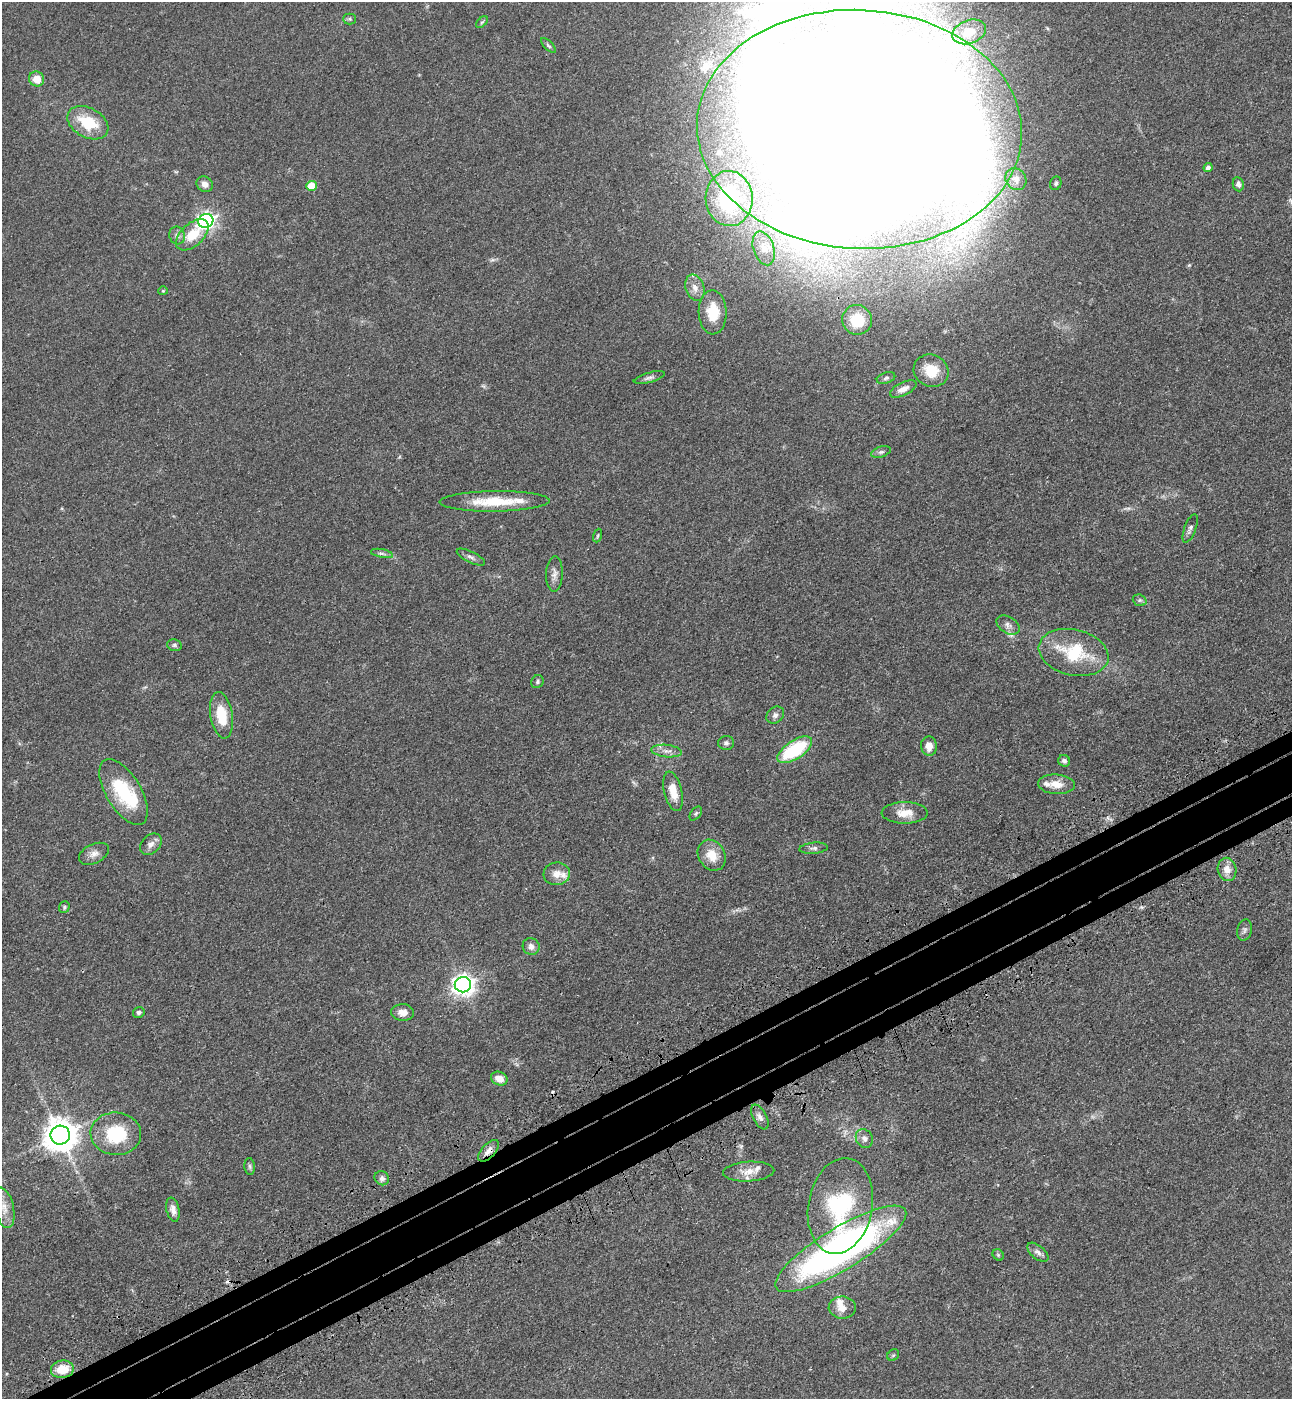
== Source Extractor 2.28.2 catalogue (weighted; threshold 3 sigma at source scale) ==
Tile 7 of 4 x 4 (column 3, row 2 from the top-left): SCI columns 2812-4101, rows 2884-4280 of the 5756 x 5768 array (HDU 1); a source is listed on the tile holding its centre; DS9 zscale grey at full resolution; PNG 1294 x 1401 px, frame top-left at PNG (2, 2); each listed source drawn as its Kron ellipse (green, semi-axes under 4 px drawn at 4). Shown black and unused: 5% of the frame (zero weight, under 3 of 4 exposures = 6% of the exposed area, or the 3 px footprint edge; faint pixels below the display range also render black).
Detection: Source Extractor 2.28.2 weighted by HDU 2 'WHT'; one run over the whole footprint, this tile lists its part. Background 0.0425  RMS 0.005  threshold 0.0225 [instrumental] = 3 sigma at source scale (4.5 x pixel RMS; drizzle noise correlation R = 1.50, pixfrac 1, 0.05/0.05 arcsec/px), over >= 5 px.
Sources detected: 95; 3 inside a brighter object's white glare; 2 cosmic-ray / hot-pixel residue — neither listed nor drawn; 10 inside a brighter listed object's ellipse — not listed separately; the other 80 listed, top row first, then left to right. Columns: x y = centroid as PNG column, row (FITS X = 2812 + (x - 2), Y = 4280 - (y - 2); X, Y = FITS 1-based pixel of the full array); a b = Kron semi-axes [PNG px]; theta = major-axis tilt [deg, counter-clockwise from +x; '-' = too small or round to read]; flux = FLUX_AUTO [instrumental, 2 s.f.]
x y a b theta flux
350 19 6 5 - 0.9
482 22 7 4 44 0.73
969 32 17 11 19 7.1
549 46 10 4 -45 0.89
37 79 8 7 - 6.3
88 123 22 14 -28 17
859 129 162 119 -3 4100
1208 168 4 4 - 1.9
1016 179 11 10 - 3
1056 183 7 5 67 1
205 184 8 7 - 2.8
1238 184 7 5 -80 1.8
311 186 5 5 - 12
729 198 27 23 -87 54
206 221 7 7 - 160
192 235 19 11 43 11
177 236 9 8 - 1.9
764 248 17 10 -72 5.4
695 288 13 9 -70 4.1
163 291 4 4 - 0.54
713 312 22 14 -88 14
857 320 15 14 - 15
931 371 18 16 -25 11
649 378 16 5 15 1.7
886 378 9 5 17 1.2
903 389 14 6 26 3.7
881 452 10 5 18 1.3
494 501 55 10 1 18
1190 528 15 6 70 1.8
598 536 7 3 71 0.54
382 553 11 4 -11 1.4
471 557 15 5 -26 1.8
554 574 18 8 88 3
1140 600 7 5 -19 1
1008 625 12 8 -32 2.5
174 645 7 5 -15 1.1
1074 652 35 23 -13 27
537 682 7 6 - 1
221 715 23 11 -81 14
775 715 9 7 40 1.9
726 743 8 7 - 1.4
929 746 9 8 - 4.1
795 750 20 9 33 33
666 751 15 6 -6 2.7
1064 761 6 5 - 1.4
1056 784 18 10 -4 6
673 791 20 9 -77 7.3
124 792 37 17 -59 28
696 813 8 5 52 0.82
905 813 23 10 0 6.9
151 844 12 9 45 2.8
814 848 14 5 5 1.8
94 854 16 9 25 3.3
712 855 16 13 -60 8
1227 869 12 9 -79 4.8
557 874 13 11 6 5
64 907 6 5 - 0.88
1245 930 11 7 78 1.5
531 946 8 8 - 2.5
463 985 8 7 - 320
139 1012 6 5 - 1.1
403 1012 11 8 -2 3.5
499 1078 8 6 -21 4.4
760 1117 13 6 -63 2.2
116 1134 25 21 -3 25
60 1135 10 9 - 920
864 1138 10 8 -59 2.3
489 1151 13 6 45 3.4
250 1167 8 5 -83 1
749 1172 25 10 3 5.6
382 1178 7 6 - 1.7
840 1206 48 32 80 46
4 1208 20 9 -77 5.6
173 1210 12 6 -78 2.8
841 1249 75 21 31 220
1038 1252 12 6 -40 2
998 1255 6 5 - 0.75
842 1308 13 11 -2 4.5
893 1355 6 5 - 0.79
62 1369 11 9 6 10
Overlapping masked pixels (flux is a lower limit): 2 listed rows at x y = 859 129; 489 1151
Isophote crosses this tile's border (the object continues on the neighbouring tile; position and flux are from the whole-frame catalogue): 1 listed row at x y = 859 129